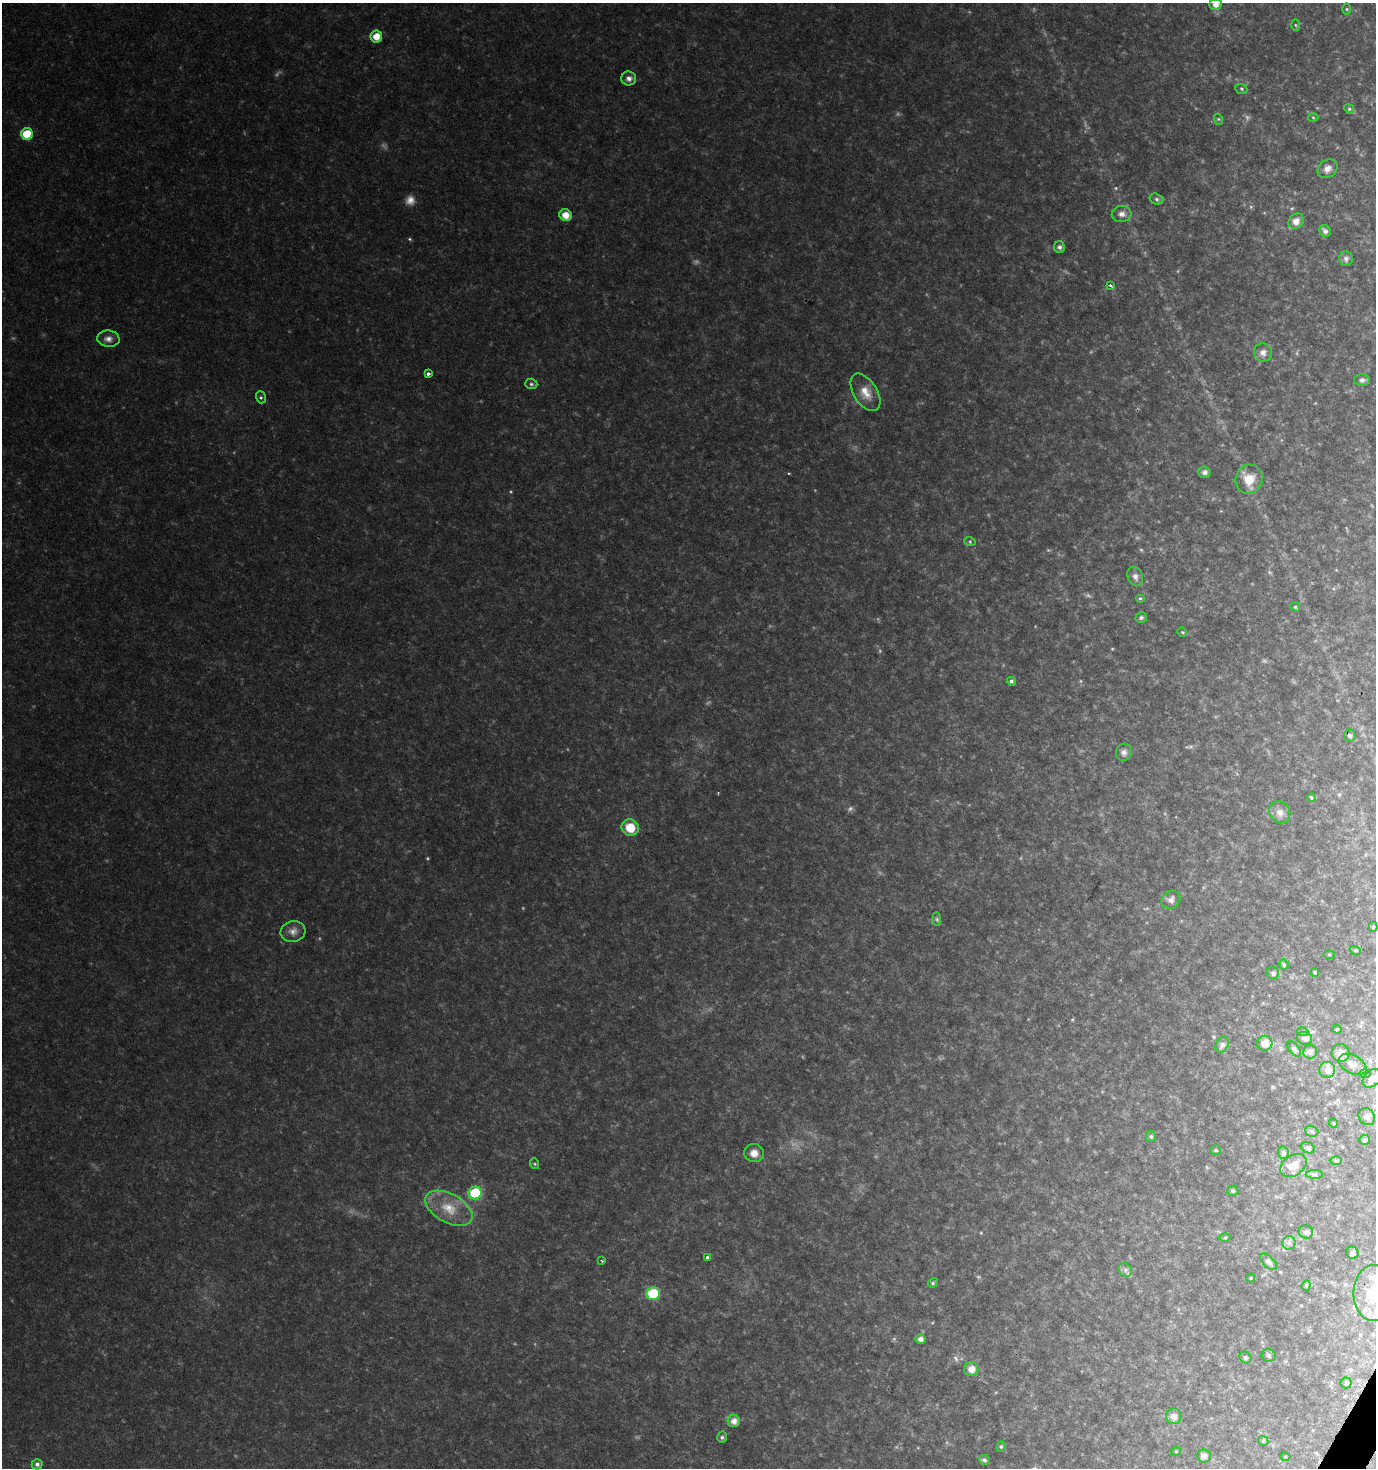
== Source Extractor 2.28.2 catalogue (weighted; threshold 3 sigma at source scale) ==
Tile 6 of 4 x 4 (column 2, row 2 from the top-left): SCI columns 1634-3007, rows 2935-4400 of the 5949 x 5877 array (HDU 1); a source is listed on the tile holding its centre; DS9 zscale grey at full resolution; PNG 1378 x 1470 px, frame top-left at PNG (2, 3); each listed source drawn as its Kron ellipse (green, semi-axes under 4 px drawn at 4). Shown black and unused: <1% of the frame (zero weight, under 2 of 3 exposures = <1% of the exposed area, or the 3 px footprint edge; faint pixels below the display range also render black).
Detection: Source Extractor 2.28.2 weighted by HDU 2 'WHT'; one run over the whole footprint, this tile lists its part. Background 0.0622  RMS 0.0078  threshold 0.0352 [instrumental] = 3 sigma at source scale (4.5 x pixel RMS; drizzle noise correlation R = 1.50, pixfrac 1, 0.0396/0.0396 arcsec/px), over >= 5 px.
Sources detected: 112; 5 too faint to see at this stretch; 1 cosmic-ray / hot-pixel residue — neither listed nor drawn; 1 inside a brighter listed object's ellipse — not listed separately; the other 105 listed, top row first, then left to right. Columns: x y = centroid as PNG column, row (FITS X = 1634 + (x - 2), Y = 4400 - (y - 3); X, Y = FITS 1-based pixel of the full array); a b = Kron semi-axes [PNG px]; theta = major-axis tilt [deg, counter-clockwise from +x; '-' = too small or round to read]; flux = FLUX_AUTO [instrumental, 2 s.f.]
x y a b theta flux
1216 4 6 5 - 5.4
1347 9 6 4 -89 0.95
1295 25 6 4 -88 0.9
376 36 6 6 - 9.4
629 78 7 7 - 3.4
1241 89 6 5 - 1.2
1349 109 5 4 - 1
1313 118 5 3 - 0.74
1218 119 5 3 - 0.86
27 134 6 6 - 20
1327 169 10 8 35 4.2
1156 199 7 5 -17 1.8
1122 214 10 8 8 3.9
565 215 6 6 - 8.7
1296 221 8 7 - 5.8
1325 231 6 5 - 2.8
1059 247 6 5 - 2.4
1346 259 7 7 - 2.8
1110 285 3 3 - 2.5
108 339 11 8 -5 4.3
1263 352 9 9 - 4
428 374 3 3 - 6.3
1362 380 8 5 0 2
531 384 6 5 - 1.5
865 392 21 11 -58 10
261 397 6 5 - 1.2
1204 472 6 5 - 3.1
1249 479 15 13 66 13
970 542 6 4 -20 0.99
1135 576 10 7 -67 3.1
1140 598 5 4 - 1
1295 607 5 4 - 0.97
1141 618 5 5 - 1.7
1182 632 5 4 - 0.9
1011 681 4 4 - 1.6
1350 736 6 6 - 2.2
1124 752 8 8 - 3
1311 797 4 4 - 1.2
1280 812 11 10 - 5.1
630 828 8 8 - 15
1171 900 10 8 36 3.2
937 919 7 4 -89 1.4
1373 927 5 4 - 1.1
293 931 12 10 15 5
1355 950 6 3 -19 0.97
1329 954 5 4 - 0.74
1284 964 5 4 - 1.1
1315 972 4 4 - 0.94
1273 973 6 6 - 2.4
1337 1029 4 4 - 0.91
1303 1032 5 3 - 1.1
1305 1038 7 6 - 3.4
1265 1043 8 7 - 8.1
1222 1045 8 6 59 3
1294 1049 9 4 -52 1.8
1310 1052 7 7 - 2.7
1340 1053 9 8 - 5.5
1353 1064 15 9 -28 5.7
1327 1070 8 8 - 5.2
1365 1074 6 4 -1 1
1372 1078 10 7 47 5.2
1367 1117 9 7 -52 3.9
1333 1123 5 3 - 0.58
1312 1131 7 5 -23 1.7
1151 1136 5 5 - 1.4
1365 1140 5 5 - 1.2
1308 1148 7 5 -29 2.1
1215 1150 5 4 - 0.99
754 1153 10 9 - 6.2
1283 1153 6 5 - 2.1
1336 1161 6 4 1 1
535 1164 5 3 - 0.79
1293 1165 14 10 36 9.1
1314 1174 8 4 -1 1.8
1233 1191 6 5 - 1.3
475 1193 6 6 - 50
449 1208 26 14 -29 18
1306 1232 7 6 - 2.6
1225 1238 5 3 - 0.83
1289 1243 7 6 - 2.4
1352 1253 6 6 - 2
707 1257 4 3 - 1.9
602 1261 3 3 - 0.76
1268 1262 10 5 -44 3
1125 1270 7 6 - 2.4
1251 1278 4 4 - 0.79
933 1283 5 4 - 1.2
1306 1285 5 4 - 1.3
1374 1293 28 20 -89 28
653 1294 7 6 - 45
920 1339 5 4 - 3.5
1269 1355 7 6 - 1.8
1245 1357 6 5 - 1.7
971 1369 7 7 - 6.2
1346 1383 5 5 - 1.4
1174 1416 8 7 - 4.7
734 1421 6 6 - 5.3
722 1437 6 5 - 1.4
1263 1441 5 4 - 1.2
1001 1447 5 4 - 1.2
1176 1451 5 3 - 0.6
1204 1456 7 6 - 3.6
1285 1456 5 3 - 0.73
984 1460 5 5 - 1.8
37 1464 5 5 - 2.4
Isophote crosses this tile's border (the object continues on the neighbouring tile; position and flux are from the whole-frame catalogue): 2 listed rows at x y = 1216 4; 1374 1293
Unlisted compact peaks at least as high as the median listed source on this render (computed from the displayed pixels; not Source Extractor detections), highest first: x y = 428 858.